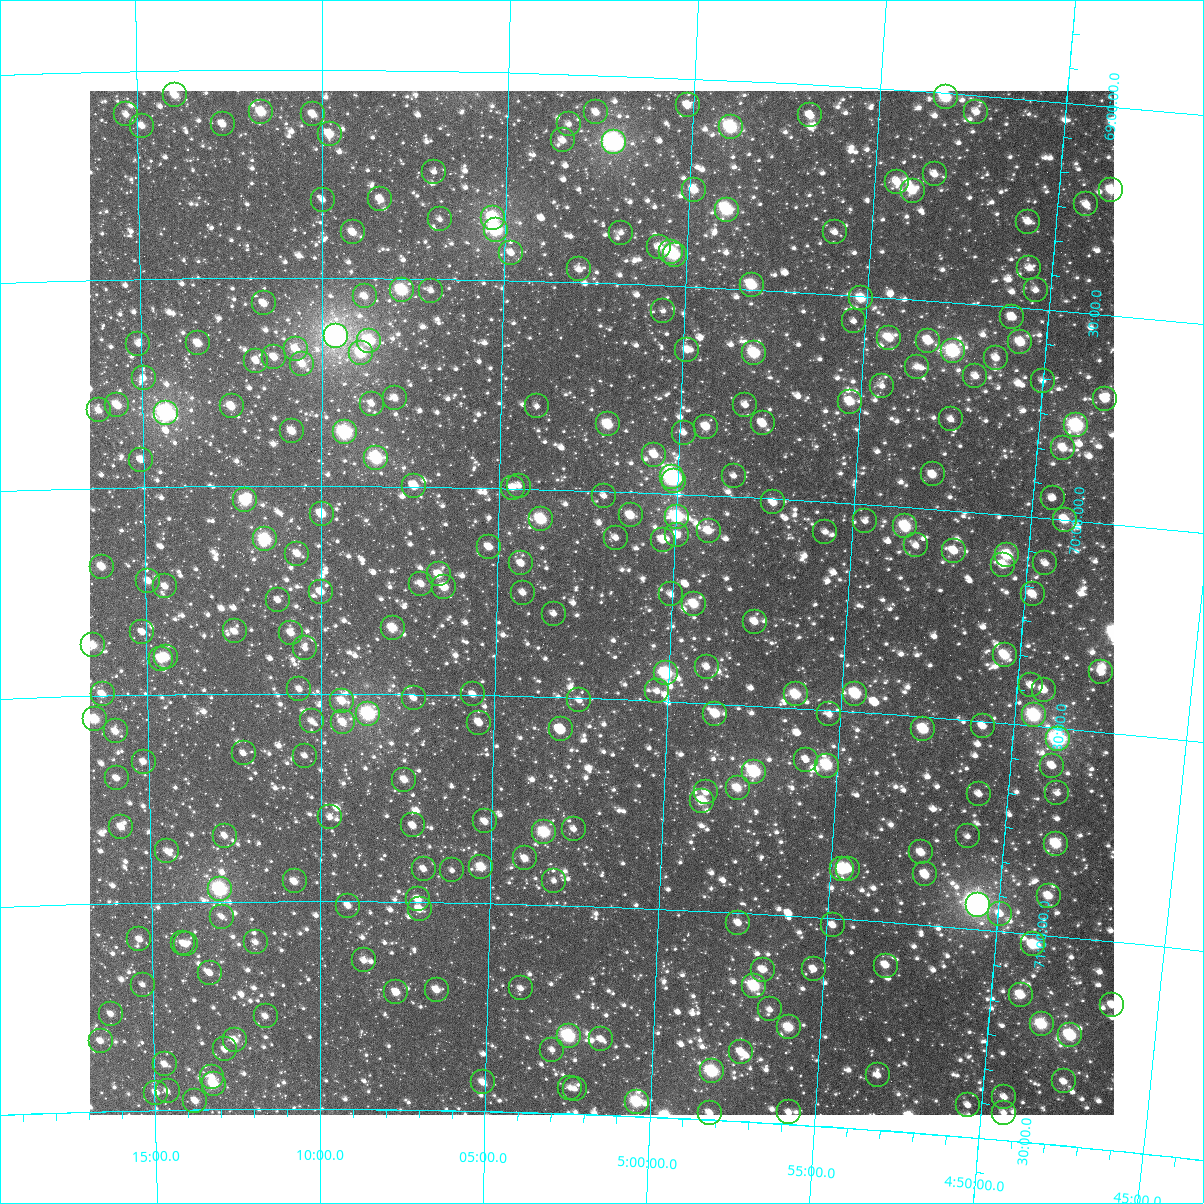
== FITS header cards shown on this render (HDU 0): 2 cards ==
NAXIS1  =                 1024
NAXIS2  =                 1024

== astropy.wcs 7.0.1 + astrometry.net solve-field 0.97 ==
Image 1024 x 1024 px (HDU 0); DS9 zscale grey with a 90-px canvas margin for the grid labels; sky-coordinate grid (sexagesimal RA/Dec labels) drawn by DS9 from the SOLVED WCS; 266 Tycho-2 reference stars matched to detected sources circled (green)
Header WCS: RA---TAN-SIP/DEC--TAN-SIP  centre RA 05:02:00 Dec +70:16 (75.50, +70.27 deg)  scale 8.66 arcsec/px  FOV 147.9' x 147.9'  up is +178 deg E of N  parity flipped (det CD > 0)
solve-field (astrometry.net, Tycho-2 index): VERIFIED the header's WCS against the Tycho-2 star catalogue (verified at 6 index scales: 15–266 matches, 0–1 conflicts across passes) and refined it, rather than solving blind
Solved WCS: RA---TAN-SIP/DEC--TAN-SIP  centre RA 05:02:00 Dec +70:16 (75.50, +70.27 deg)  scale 8.66 arcsec/px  FOV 147.8' x 147.9'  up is +178 deg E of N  parity flipped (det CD > 0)
The solver's refit moves the header's centre by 0.3 arcsec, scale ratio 1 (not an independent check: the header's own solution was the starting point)
Tycho-2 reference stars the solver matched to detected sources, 266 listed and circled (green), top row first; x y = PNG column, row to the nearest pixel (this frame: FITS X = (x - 90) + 1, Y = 1024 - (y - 91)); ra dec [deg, ICRS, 3 dp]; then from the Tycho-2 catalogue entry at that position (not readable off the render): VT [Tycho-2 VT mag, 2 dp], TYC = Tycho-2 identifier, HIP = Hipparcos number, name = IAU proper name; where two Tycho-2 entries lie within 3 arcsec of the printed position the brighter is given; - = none
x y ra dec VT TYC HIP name
175 95 78.491 +69.057 10.03 4343-83-1 - -
946 97 73.310 +69.009 8.99 4342-1032-1 - -
688 105 75.039 +69.064 10.48 4342-1029-1 - -
261 112 77.911 +69.100 9.52 4342-1065-1 - -
596 112 75.654 +69.090 11.22 4342-1013-1 - -
976 112 73.097 +69.039 10.92 4342-935-1 - -
126 114 78.822 +69.103 11.30 4343-106-1 - -
313 114 77.562 +69.107 10.55 4342-1082-1 - -
810 115 74.210 +69.074 10.48 4342-966-1 - -
223 124 78.172 +69.129 10.65 4343-145-1 - -
569 124 75.834 +69.120 11.46 4342-956-1 - -
142 126 78.717 +69.131 10.70 4343-133-1 - -
731 127 74.742 +69.112 8.36 4342-1662-1 23160 -
330 134 77.450 +69.154 10.12 4342-1039-1 - -
563 140 75.873 +69.160 10.93 4342-947-1 - -
614 142 75.523 +69.160 7.17 4342-1532-1 23425 -
434 172 76.739 +69.242 12.02 4342-877-1 - -
935 174 73.347 +69.196 11.25 4342-1966-1 - -
897 182 73.598 +69.221 10.51 4342-1232-1 - -
694 190 74.972 +69.266 9.91 4342-1472-1 - -
1111 190 72.146 +69.200 9.75 4342-1614-1 - -
913 191 73.487 +69.239 9.86 4342-2226-1 22777 -
380 199 77.102 +69.310 10.48 4342-923-1 - -
323 200 77.495 +69.312 11.62 4342-918-1 - -
1086 204 72.306 +69.240 10.93 4342-2274-1 - -
727 210 74.741 +69.311 8.81 4342-2240-1 - -
493 218 76.332 +69.350 8.94 4342-2973-1 - -
440 219 76.696 +69.356 11.50 4342-2970-1 - -
1028 222 72.692 +69.293 11.36 4342-2239-1 - -
496 230 76.313 +69.379 8.31 4346-979-1 - -
353 232 77.288 +69.390 10.39 4346-786-1 - -
835 232 73.998 +69.351 11.70 4342-1268-1 - -
621 233 75.456 +69.377 11.72 4346-20-1 - -
659 247 75.194 +69.407 10.66 4346-430-1 - -
671 252 75.108 +69.419 8.94 4346-985-1 - -
511 253 76.203 +69.433 11.38 4346-1083-1 - -
675 255 75.082 +69.425 9.70 4346-1155-1 - -
1029 268 72.657 +69.404 11.03 4346-55-1 - -
579 269 75.739 +69.469 11.38 4346-1114-1 - -
752 285 74.547 +69.489 9.14 4346-1023-1 - -
402 290 76.948 +69.529 8.67 4346-682-1 23869 -
1036 290 72.601 +69.455 11.49 4346-28-1 - -
431 291 76.750 +69.528 11.38 4346-1189-1 - -
365 296 77.204 +69.544 10.95 4346-1038-1 - -
861 298 73.790 +69.506 9.66 4346-1034-1 - -
264 303 77.900 +69.561 10.67 4346-378-1 - -
663 311 75.147 +69.561 12.19 4346-358-1 - -
1012 317 72.744 +69.525 10.59 4346-88-1 - -
854 321 73.832 +69.562 11.73 4346-908-1 - -
336 336 77.403 +69.639 6.54 4346-320-1 24003 Mago
889 338 73.579 +69.597 10.21 4346-734-1 - -
369 341 77.170 +69.650 8.94 4346-967-1 - -
928 341 73.310 +69.597 10.05 4346-1127-1 - -
1020 342 72.675 +69.583 9.85 4346-845-1 - -
198 343 78.355 +69.656 10.34 4347-1689-1 - -
138 344 78.768 +69.656 11.43 4347-1727-1 - -
296 349 77.679 +69.671 10.21 4346-258-1 - -
687 350 74.969 +69.652 10.67 4346-917-1 - -
953 351 73.133 +69.617 8.37 4346-785-1 - -
361 353 77.227 +69.681 9.58 4346-520-1 - -
754 353 74.507 +69.652 9.17 4346-575-1 - -
274 357 77.829 +69.691 10.63 4346-1094-1 - -
996 358 72.835 +69.626 10.96 4346-566-1 - -
256 361 77.954 +69.700 11.42 4346-1099-1 - -
302 364 77.635 +69.706 10.45 4346-280-1 - -
917 367 73.373 +69.662 11.32 4346-386-1 - -
975 376 72.966 +69.673 11.10 4346-987-1 - -
144 378 78.734 +69.737 11.89 4347-1708-1 - -
1043 381 72.500 +69.671 11.41 4346-894-1 - -
882 386 73.608 +69.713 11.65 4346-434-1 - -
395 398 76.989 +69.788 10.71 4346-1141-1 - -
1105 399 72.057 +69.702 10.46 4346-1174-1 - -
850 402 73.823 +69.756 9.93 4346-828-1 - -
372 404 77.150 +69.802 11.13 4346-1146-1 - -
117 405 78.923 +69.802 10.02 4347-1457-1 - -
745 405 74.548 +69.778 11.25 4346-1012-1 - -
232 406 78.127 +69.808 10.16 4347-1657-1 - -
537 406 75.999 +69.801 12.01 4346-581-1 - -
99 410 79.051 +69.814 11.03 4347-1671-1 - -
166 413 78.583 +69.824 7.52 4347-1769-1 24417 -
951 419 73.115 +69.781 11.26 4346-587-1 - -
763 423 74.421 +69.820 10.28 4346-801-1 - -
608 424 75.501 +69.839 9.47 4346-564-1 - -
1076 425 72.240 +69.771 8.39 4346-843-1 22371 -
706 427 74.816 +69.835 10.51 4346-1227-1 - -
292 431 77.705 +69.869 10.47 4346-691-1 - -
345 432 77.338 +69.871 8.19 4346-1055-1 - -
684 433 74.968 +69.852 11.64 4346-540-1 - -
1063 448 72.319 +69.828 10.30 4346-1195-1 - -
654 455 75.166 +69.907 10.63 4346-1205-1 - -
376 458 77.114 +69.933 8.48 4346-916-1 - -
141 460 78.765 +69.934 11.16 4347-1630-1 - -
933 474 73.212 +69.917 10.52 4346-1045-1 - -
734 476 74.603 +69.950 11.68 4346-954-1 - -
672 477 75.037 +69.959 7.84 4346-868-1 23246 -
674 481 75.025 +69.968 10.37 4346-694-1 - -
414 486 76.846 +69.998 10.19 4346-310-1 - -
519 486 76.110 +69.993 11.51 4346-633-1 - -
513 488 76.154 +69.998 11.07 4346-995-1 - -
604 496 75.509 +70.012 11.42 4346-812-1 - -
1053 498 72.361 +69.950 11.59 4346-719-1 - -
245 500 78.034 +70.035 8.96 4347-1766-1 24230 -
773 502 74.316 +70.009 10.62 4346-778-1 - -
322 514 77.497 +70.067 9.67 4346-126-1 - -
631 515 75.318 +70.056 9.97 4346-1194-1 - -
677 517 74.991 +70.054 9.09 4346-454-1 23234 -
541 519 75.948 +70.072 8.89 4346-733-1 23545 -
1065 520 72.263 +70.000 9.86 4346-861-1 - -
865 521 73.663 +70.040 11.92 4346-984-1 - -
905 526 73.379 +70.046 9.05 4346-870-1 22739 -
709 531 74.763 +70.085 10.20 4346-670-1 - -
825 532 73.939 +70.072 11.58 4346-1052-1 - -
677 535 74.983 +70.099 11.04 4346-879-1 - -
616 538 75.416 +70.111 11.43 4346-677-1 - -
265 539 77.898 +70.129 8.65 4346-794-1 24188 -
663 540 75.084 +70.112 10.80 4346-991-1 - -
916 545 73.295 +70.090 11.29 4346-964-1 - -
489 547 76.310 +70.142 10.49 4346-1121-1 - -
954 551 73.023 +70.096 10.37 4346-669-1 - -
297 554 77.669 +70.163 10.67 4346-1120-1 - -
1007 555 72.644 +70.096 9.33 4346-973-1 - -
521 563 76.081 +70.180 10.60 4346-1206-1 - -
1045 563 72.372 +70.108 11.14 4346-410-1 - -
1003 565 72.669 +70.121 10.37 4346-1224-1 - -
102 567 79.056 +70.190 10.12 4347-1640-1 - -
439 574 76.665 +70.211 10.06 4346-735-1 - -
148 581 78.728 +70.226 10.67 4347-1763-1 - -
421 584 76.787 +70.234 10.69 4346-1154-1 - -
165 586 78.609 +70.240 10.94 4347-1737-1 - -
444 587 76.624 +70.241 10.46 4346-1148-1 - -
321 592 77.501 +70.255 10.54 4346-960-1 - -
523 593 76.063 +70.250 11.01 4346-895-1 - -
671 594 75.010 +70.241 11.32 4346-800-1 - -
1033 594 72.442 +70.185 10.76 4346-727-1 - -
278 600 77.806 +70.275 11.28 4346-1004-1 - -
694 604 74.841 +70.262 9.70 4346-372-1 - -
554 614 75.838 +70.299 11.56 4346-1179-1 - -
755 622 74.403 +70.298 10.51 4346-1166-1 - -
393 628 76.987 +70.341 9.73 4346-847-1 - -
235 631 78.118 +70.350 10.67 4347-1741-1 - -
142 632 78.777 +70.349 11.55 4347-1589-1 - -
291 633 77.714 +70.355 10.73 4346-308-1 - -
93 645 79.132 +70.378 10.02 4347-1499-1 - -
305 648 77.613 +70.391 11.40 4346-736-1 - -
1005 655 72.604 +70.337 9.77 4346-536-1 - -
166 657 78.610 +70.410 10.33 4347-1493-1 - -
161 659 78.646 +70.414 9.70 4347-1529-1 - -
707 667 74.730 +70.412 10.97 4346-550-1 - -
1101 672 71.906 +70.356 10.87 4333-538-1 - -
666 673 75.019 +70.432 8.50 4346-384-1 - -
1031 685 72.399 +70.404 10.97 4346-692-1 - -
299 689 77.654 +70.489 11.34 4346-366-1 - -
1044 690 72.306 +70.412 10.61 4346-642-1 - -
657 691 75.079 +70.476 11.77 4346-136-1 - -
103 694 79.073 +70.497 10.49 4347-1711-1 - -
473 694 76.403 +70.498 11.19 4346-1082-1 - -
796 694 74.081 +70.467 9.49 4346-704-1 - -
855 694 73.652 +70.456 9.08 4346-858-1 - -
414 698 76.828 +70.509 11.30 4346-923-1 - -
579 700 75.636 +70.505 11.42 4346-857-1 - -
342 701 77.346 +70.518 10.38 4346-512-1 - -
368 714 77.157 +70.548 8.01 4346-849-1 - -
715 714 74.650 +70.524 9.84 4346-774-1 - -
829 714 73.830 +70.509 11.37 4346-1144-1 - -
1034 715 72.358 +70.475 8.52 4346-563-1 - -
95 719 79.134 +70.556 9.36 4347-1735-1 - -
312 721 77.564 +70.567 11.22 4346-128-1 - -
343 722 77.339 +70.569 10.60 4346-1096-1 - -
479 723 76.353 +70.565 10.69 4346-1116-1 - -
983 726 72.720 +70.511 10.99 4346-668-1 - -
561 729 75.764 +70.577 10.33 4346-348-1 - -
923 729 73.145 +70.530 9.35 4346-1027-1 - -
116 731 78.985 +70.587 10.66 4347-1605-1 - -
1058 739 72.169 +70.527 7.55 4346-356-1 22345 -
244 753 78.059 +70.644 11.85 4347-1696-1 - -
305 756 77.615 +70.650 11.60 4346-1142-1 - -
806 760 73.978 +70.622 11.65 4346-684-1 - -
144 762 78.786 +70.662 11.02 4347-1557-1 - -
827 766 73.823 +70.633 8.93 4346-1075-1 22879 -
1052 766 72.197 +70.592 10.72 4346-418-1 - -
754 772 74.347 +70.658 8.53 4346-807-1 - -
117 778 78.984 +70.699 10.80 4347-1675-1 - -
404 780 76.889 +70.706 10.47 4346-856-1 - -
738 788 74.462 +70.700 10.08 4346-888-1 - -
706 792 74.692 +70.713 11.32 4346-805-1 - -
1057 793 72.140 +70.657 11.43 4346-722-1 - -
979 794 72.708 +70.675 11.04 4346-904-1 - -
702 801 74.716 +70.735 9.91 4346-278-1 - -
330 817 77.430 +70.797 11.35 4346-517-1 - -
485 821 76.296 +70.803 11.17 4346-541-1 - -
413 825 76.822 +70.816 10.96 4346-437-1 - -
121 827 78.958 +70.817 10.50 4347-1468-1 - -
574 829 75.645 +70.815 11.64 4346-461-1 - -
544 832 75.859 +70.825 9.06 4346-433-1 23525 -
225 836 78.201 +70.842 11.13 4347-1542-1 - -
968 836 72.766 +70.779 11.61 4346-202-1 - -
1056 844 72.117 +70.779 9.34 4346-1053-1 - -
167 851 78.626 +70.876 12.50 4347-1522-1 - -
921 852 73.095 +70.826 10.54 4346-409-1 - -
525 858 75.995 +70.890 10.60 4346-387-1 - -
481 867 76.315 +70.913 9.81 4346-295-1 - -
424 869 76.739 +70.920 11.23 4346-123-1 - -
842 869 73.662 +70.880 9.09 4346-515-1 22820 -
848 869 73.622 +70.877 10.33 4346-221-1 - -
452 870 76.530 +70.922 12.09 4346-283-1 - -
925 874 73.054 +70.878 10.63 4346-441-1 - -
295 881 77.690 +70.953 10.54 4346-341-1 - -
554 881 75.779 +70.941 11.65 4346-163-1 - -
220 889 78.242 +70.970 7.84 4347-1476-1 24307 -
1049 896 72.137 +70.905 10.24 4346-213-1 - -
418 899 76.777 +70.993 10.64 4346-169-1 - -
978 905 72.652 +70.942 6.33 4346-125-1 22508 -
348 906 77.293 +71.010 11.19 4346-313-1 - -
420 909 76.764 +71.017 10.64 4346-449-1 - -
1000 914 72.481 +70.958 11.02 4346-333-1 - -
222 917 78.227 +71.036 11.98 4347-1608-1 - -
738 923 74.406 +71.023 10.75 4346-299-1 - -
833 925 73.707 +71.015 11.23 4346-77-1 - -
139 939 78.841 +71.088 11.11 4347-1576-1 - -
256 942 77.979 +71.098 11.43 4346-311-1 - -
183 943 78.517 +71.099 11.17 4347-1484-1 - -
186 944 78.496 +71.102 11.83 4347-1458-1 - -
1033 944 72.220 +71.025 9.66 4346-487-1 - -
364 960 77.174 +71.142 11.36 4346-265-1 - -
886 966 73.294 +71.104 10.55 4346-401-1 - -
814 969 73.829 +71.124 11.15 4346-325-1 - -
763 970 74.207 +71.133 10.72 4346-203-1 - -
210 973 78.323 +71.171 11.19 4347-1454-1 - -
143 985 78.824 +71.197 11.68 4347-1528-1 - -
754 986 74.264 +71.173 8.95 4346-289-1 - -
521 988 76.000 +71.202 11.70 4346-93-1 - -
437 990 76.629 +71.211 10.60 4346-99-1 - -
396 992 76.931 +71.218 10.31 4346-377-1 - -
1021 995 72.277 +71.148 9.71 4346-249-1 - -
1112 1005 71.591 +71.152 10.57 4333-332-1 - -
770 1009 74.136 +71.228 11.40 4346-175-1 - -
111 1014 79.067 +71.266 11.07 4351-1782-1 - -
266 1016 77.908 +71.277 11.36 4350-759-1 - -
1042 1024 72.101 +71.214 9.08 4346-273-1 - -
789 1027 73.987 +71.268 9.58 4350-494-1 - -
1070 1035 71.880 +71.234 8.97 4333-873-1 - -
569 1036 75.633 +71.314 8.31 4350-778-1 - -
601 1039 75.387 +71.318 11.03 4350-203-1 - -
235 1040 78.141 +71.334 10.20 4351-1769-1 - -
101 1041 79.148 +71.330 10.98 4351-1791-1 - -
225 1049 78.213 +71.356 11.35 4351-1780-1 - -
552 1050 75.753 +71.348 12.02 4350-844-1 - -
741 1052 74.331 +71.334 10.43 4350-264-1 - -
165 1064 78.669 +71.389 10.98 4351-1752-1 - -
712 1071 74.544 +71.383 8.49 4350-194-1 23091 -
878 1075 73.296 +71.368 11.27 4350-849-1 - -
212 1077 78.313 +71.422 11.36 4351-1700-1 - -
1064 1081 71.897 +71.346 11.15 4337-777-1 - -
483 1082 76.268 +71.431 10.57 4350-274-1 - -
214 1084 78.303 +71.439 9.29 4351-1767-1 - -
570 1088 75.606 +71.438 11.65 4350-457-1 - -
575 1089 75.571 +71.440 11.56 4350-405-1 - -
168 1091 78.651 +71.454 12.31 4351-1715-1 - -
156 1093 78.736 +71.457 10.75 4351-1793-1 - -
1004 1097 72.332 +71.397 11.04 4350-426-1 - -
195 1101 78.442 +71.478 10.71 4351-1703-1 - -
637 1102 75.102 +71.465 8.94 4350-333-1 23271 -
968 1105 72.600 +71.423 11.97 4350-891-1 - -
789 1112 73.946 +71.472 11.35 4350-449-1 - -
710 1113 74.543 +71.484 11.06 4350-820-1 - -
1004 1113 72.326 +71.434 11.61 4350-881-1 - -